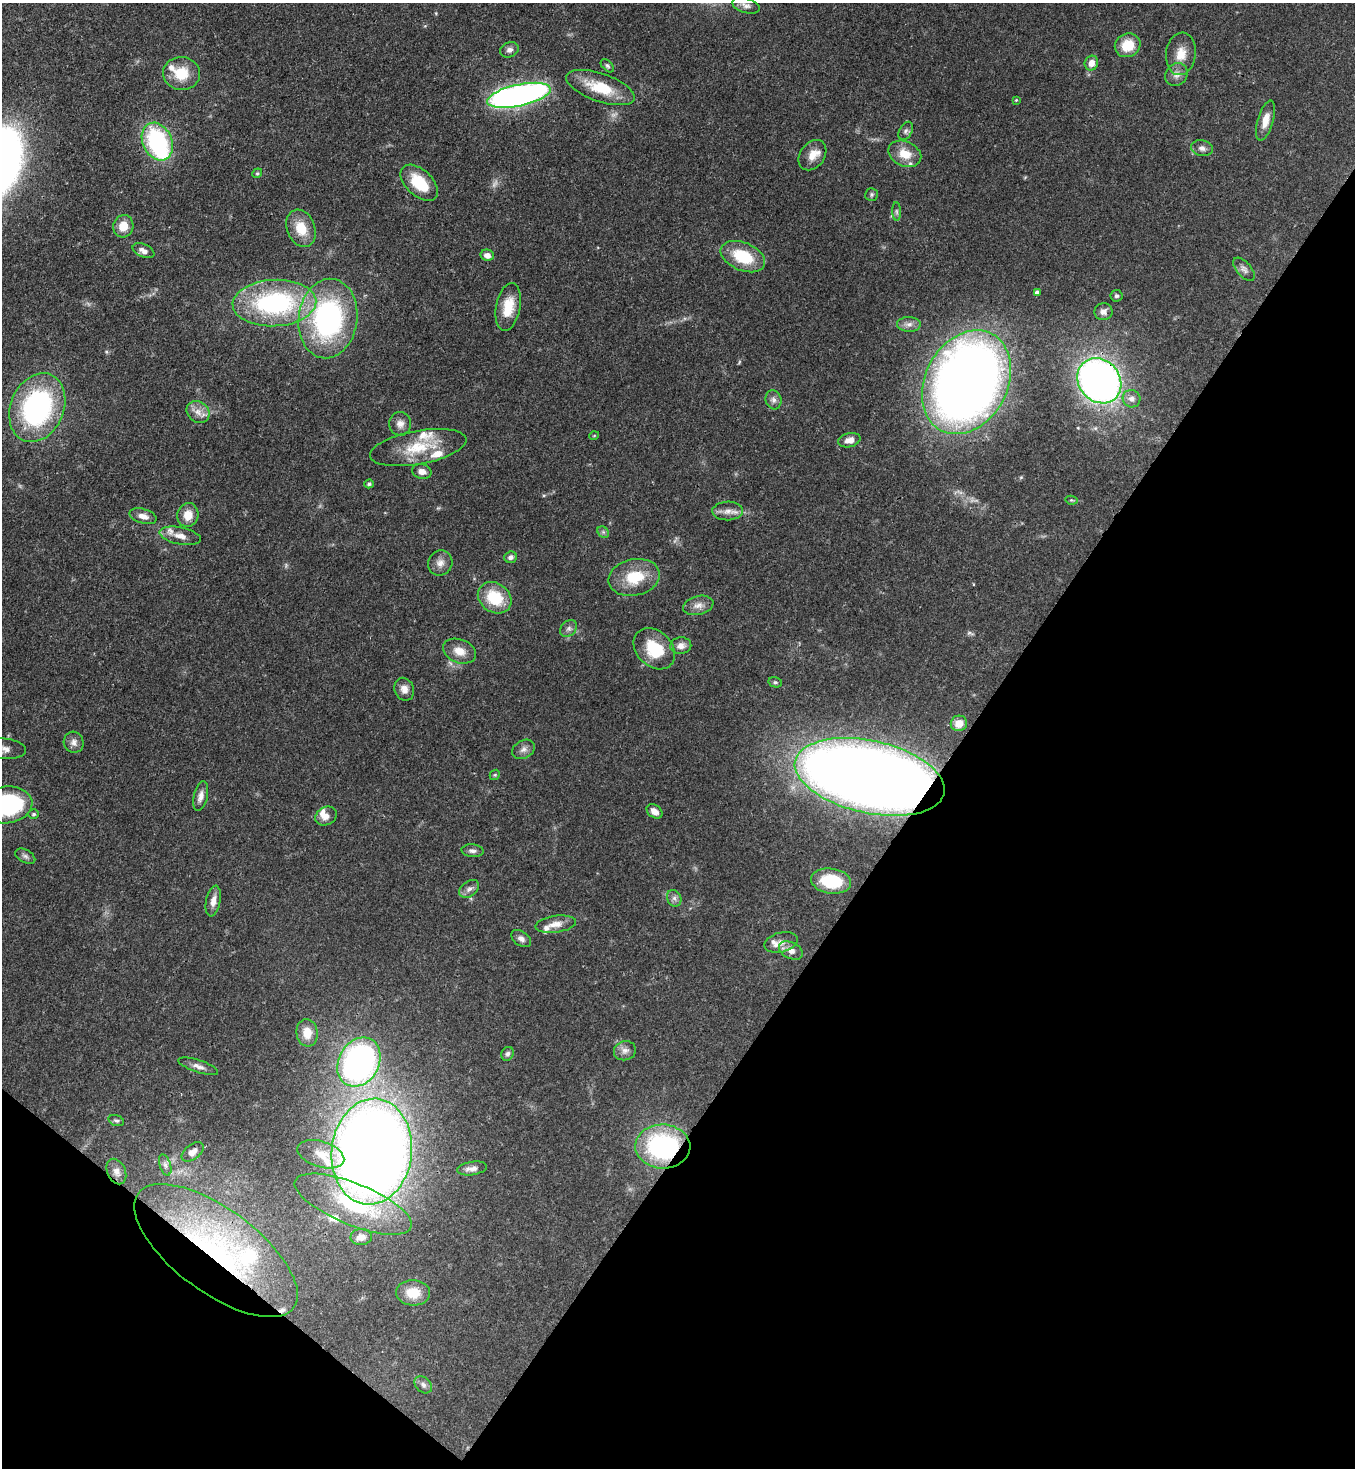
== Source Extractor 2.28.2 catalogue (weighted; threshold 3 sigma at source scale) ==
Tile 15 of 4 x 4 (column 3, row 4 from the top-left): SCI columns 2933-4285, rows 59-1524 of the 6003 x 5981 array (HDU 1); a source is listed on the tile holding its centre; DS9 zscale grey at full resolution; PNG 1357 x 1470 px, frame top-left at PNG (2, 3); each listed source drawn as its Kron ellipse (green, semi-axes under 4 px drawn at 4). Shown black and unused: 34% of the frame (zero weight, under 3 of 4 exposures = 7% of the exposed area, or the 3 px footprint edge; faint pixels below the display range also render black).
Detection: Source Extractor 2.28.2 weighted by HDU 2 'WHT'; one run over the whole footprint, this tile lists its part. Background 0.0852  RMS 0.0039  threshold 0.0175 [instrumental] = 3 sigma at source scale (4.5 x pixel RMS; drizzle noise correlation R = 1.50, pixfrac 1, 0.05/0.05 arcsec/px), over >= 5 px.
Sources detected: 117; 2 too faint to see at this stretch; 1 inside a brighter object's white glare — neither listed nor drawn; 12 inside a brighter listed object's ellipse — not listed separately; the other 102 listed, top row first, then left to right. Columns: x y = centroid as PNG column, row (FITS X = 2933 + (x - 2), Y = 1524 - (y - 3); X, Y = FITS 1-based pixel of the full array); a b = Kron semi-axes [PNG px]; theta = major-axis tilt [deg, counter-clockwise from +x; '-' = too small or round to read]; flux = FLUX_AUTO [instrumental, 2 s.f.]
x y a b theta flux
746 5 14 7 -17 2
1128 45 13 11 28 8.9
510 50 9 7 23 1.7
1181 54 21 15 83 6.6
1091 63 7 6 - 3.3
607 66 8 5 -45 0.74
181 73 18 16 -6 10
1176 75 12 10 50 2.5
600 87 36 14 -19 14
519 95 32 10 12 190
1016 100 4 4 - 0.32
1266 121 20 8 74 4.3
906 131 10 6 61 1.3
157 142 20 14 -65 46
1202 148 11 8 -11 1.9
905 154 17 12 -24 6.8
812 155 16 12 54 4.7
257 173 5 4 - 0.53
419 183 22 13 -43 14
872 194 6 6 - 0.77
897 211 9 4 -87 0.82
123 226 11 10 - 5.5
301 228 19 14 -69 8.4
144 251 11 6 -24 2.2
487 255 7 5 -13 2.4
743 257 23 14 -23 16
1244 269 14 7 -49 1.8
1037 292 4 4 - 1.2
1116 296 6 6 - 0.8
274 303 42 23 3 61
508 307 24 12 79 9.1
1103 312 9 8 - 2.1
328 319 40 29 83 80
909 324 12 7 -1 2
1099 381 24 20 -50 200
966 382 55 41 62 420
1132 399 9 8 - 2.3
773 400 9 8 - 1.7
37 408 36 26 67 75
198 412 12 10 -40 3.4
400 424 12 11 - 2.6
594 436 5 3 - 0.29
849 440 11 7 14 2.9
418 447 49 16 10 16
422 471 10 7 -13 2.6
369 484 5 4 - 0.96
1071 500 6 4 -11 0.49
728 511 15 9 2 3
188 515 12 10 76 5
143 516 14 7 -15 2.9
603 532 6 5 - 0.87
180 536 21 8 -11 4.2
511 557 6 5 - 1.3
440 563 13 12 - 3
634 577 26 18 12 14
495 598 18 14 -36 15
698 605 15 9 13 3
569 628 9 7 45 1.4
681 646 10 8 7 2.7
654 649 23 17 -45 14
459 651 17 11 -21 4.9
775 682 7 5 -13 0.72
404 689 11 9 -68 2.7
959 723 8 7 - 6.2
74 742 11 10 - 2
4 749 22 10 -5 3.7
523 749 12 9 31 2
495 775 5 4 - 0.5
870 777 76 36 -12 830
201 796 15 7 77 2.5
6 805 26 18 7 49
654 811 9 6 -38 2.7
34 814 5 5 - 0.74
326 816 11 9 29 2.9
473 851 11 6 -5 1.4
25 856 11 6 -29 1.3
831 881 20 12 -8 20
469 889 11 7 36 1.8
674 898 8 7 - 1.4
213 901 15 7 79 2.9
556 924 20 8 8 4
521 939 11 7 -35 1.7
781 942 17 9 15 3
791 950 12 8 -27 3
307 1033 14 10 -84 6.2
625 1051 11 9 16 2.3
508 1054 7 6 - 0.95
359 1062 26 20 60 140
198 1066 21 6 -18 2.3
116 1121 8 5 -17 0.79
663 1146 27 22 -1 57
193 1152 12 7 37 2.6
372 1152 53 40 84 640
321 1154 24 13 -17 6.3
165 1165 11 5 -71 1.4
472 1168 15 6 9 2.4
116 1172 13 9 -65 2.3
353 1204 62 21 -22 33
361 1237 10 8 4 3.4
216 1250 97 42 -36 95
413 1293 17 12 -3 7.8
423 1385 10 7 -41 1.6
Overlapping masked pixels (flux is a lower limit): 5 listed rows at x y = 1099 381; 966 382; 870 777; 663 1146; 216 1250
Isophote crosses this tile's border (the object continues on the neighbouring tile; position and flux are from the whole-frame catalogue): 2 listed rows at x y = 4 749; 6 805